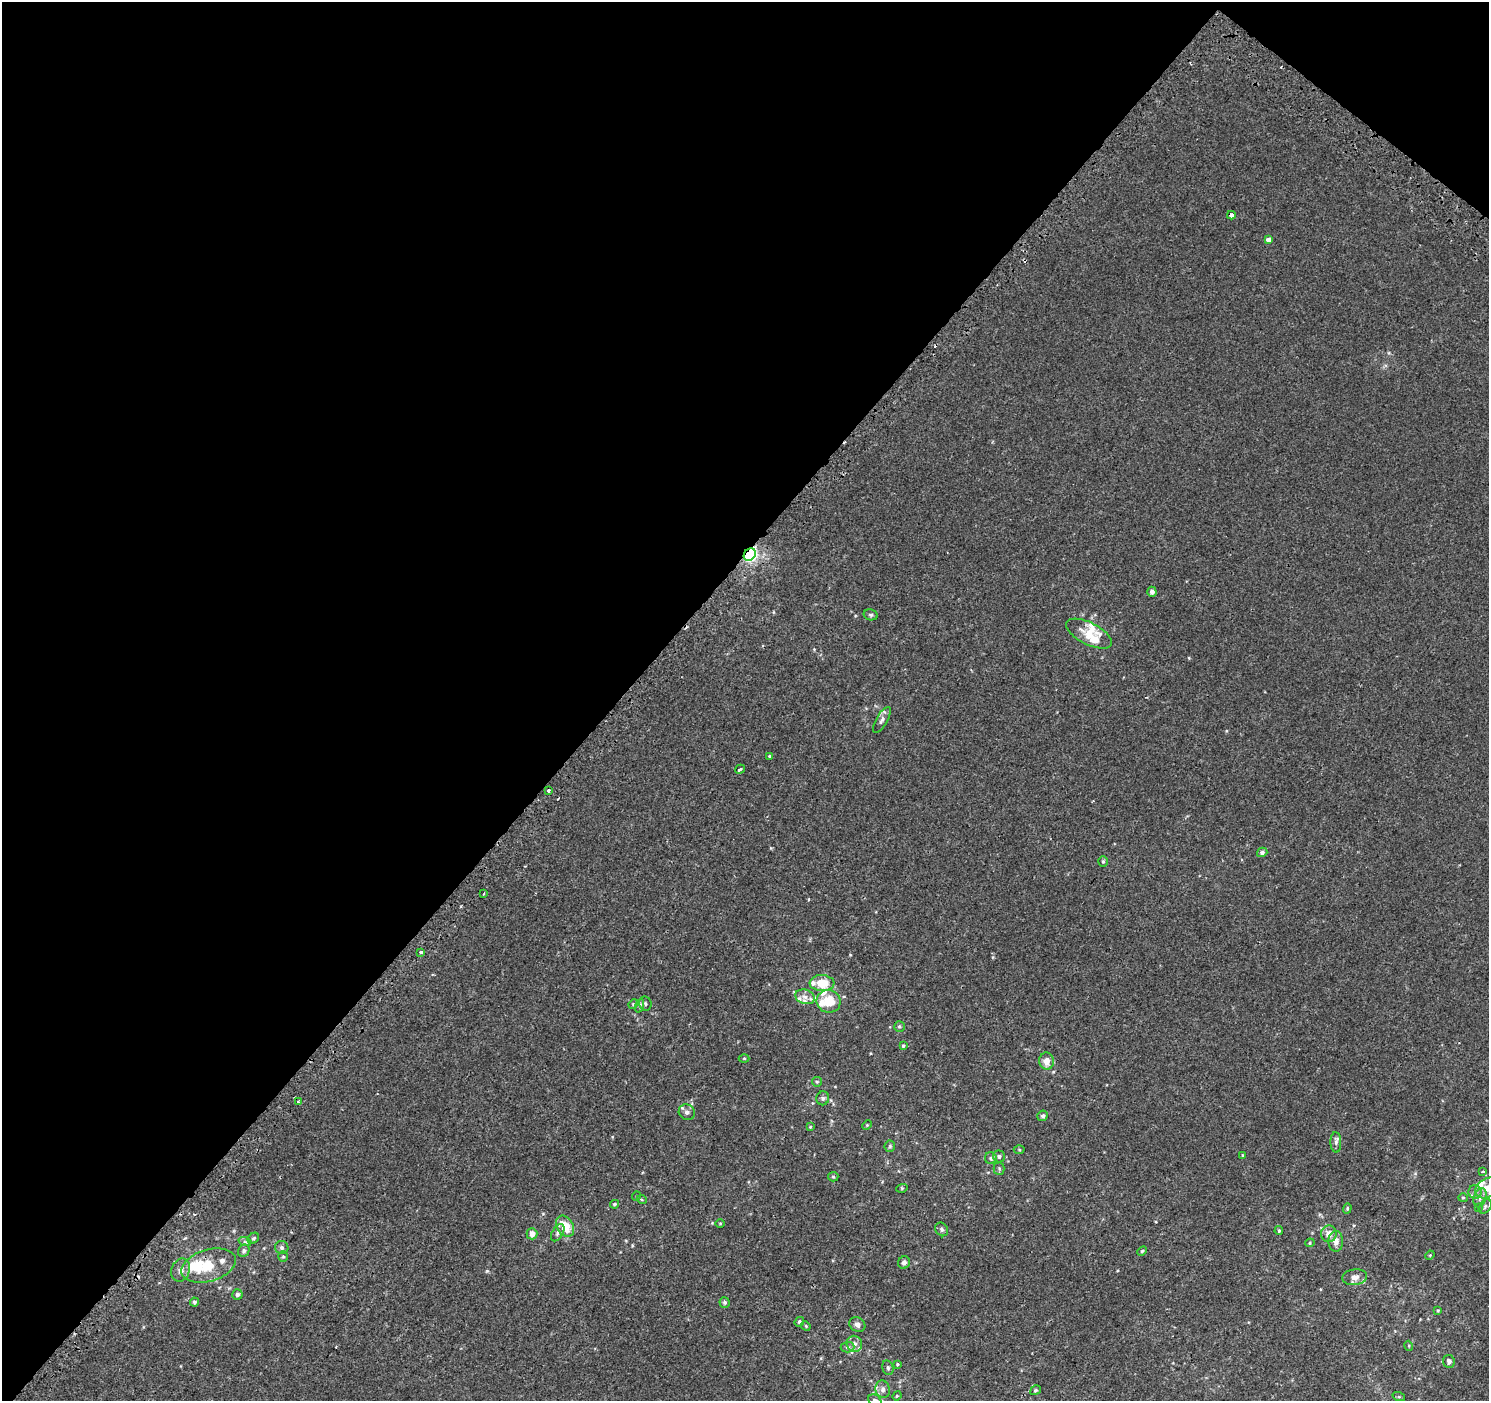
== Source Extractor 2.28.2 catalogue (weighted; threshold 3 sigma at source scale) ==
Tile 2 of 4 x 4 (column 2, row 1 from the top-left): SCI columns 1562-3048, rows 4499-5897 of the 6086 x 6113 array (HDU 1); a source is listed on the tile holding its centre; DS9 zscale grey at full resolution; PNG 1491 x 1403 px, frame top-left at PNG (2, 2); each listed source drawn as its Kron ellipse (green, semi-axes under 4 px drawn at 4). Shown black and unused: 43% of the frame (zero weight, under 2 of 3 exposures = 3% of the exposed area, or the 3 px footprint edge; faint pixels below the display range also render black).
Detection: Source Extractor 2.28.2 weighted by HDU 2 'WHT'; one run over the whole footprint, this tile lists its part. Background 3.13e-04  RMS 0.0027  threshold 0.0122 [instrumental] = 3 sigma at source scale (4.5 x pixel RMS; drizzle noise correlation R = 1.50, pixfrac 1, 0.0396/0.0396 arcsec/px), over >= 5 px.
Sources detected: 109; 1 inside a brighter object's white glare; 4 cosmic-ray / hot-pixel residue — neither listed nor drawn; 15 inside a brighter listed object's ellipse — not listed separately; the other 89 listed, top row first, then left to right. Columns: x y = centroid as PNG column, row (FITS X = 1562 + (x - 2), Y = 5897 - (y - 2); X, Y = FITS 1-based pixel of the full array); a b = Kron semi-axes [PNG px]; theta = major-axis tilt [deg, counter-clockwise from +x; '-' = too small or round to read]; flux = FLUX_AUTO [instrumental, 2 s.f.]
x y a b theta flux
1231 215 4 4 - 1.7
1268 240 4 4 - 2.7
750 554 7 5 47 40
1152 592 5 4 - 0.94
871 615 7 5 -13 0.45
1089 634 25 11 -27 3.9
882 720 15 5 60 0.97
770 756 3 3 - 0.75
740 769 5 3 - 0.43
549 791 3 3 - 2.4
1262 852 5 4 - 0.74
1103 861 5 4 - 0.36
484 894 3 2 - 0.23
421 952 3 3 - 1.3
822 983 12 8 -3 4.7
805 997 10 7 -19 1.4
829 1001 12 11 - 5.1
633 1004 5 4 - 0.28
645 1004 7 6 - 0.53
640 1005 7 3 71 0.43
899 1026 5 5 - 0.43
903 1046 4 3 - 0.31
744 1058 5 3 - 0.27
1046 1061 8 7 - 2.3
817 1082 5 4 - 0.34
823 1098 7 6 - 0.57
298 1102 3 3 - 0.34
687 1112 8 7 - 1
1043 1116 5 5 - 0.55
867 1125 5 3 - 0.25
810 1127 4 3 - 0.27
1336 1142 10 5 -87 0.71
890 1146 6 5 - 0.39
1019 1150 5 3 - 0.25
1243 1155 4 3 - 0.24
999 1156 6 6 - 0.55
991 1158 6 6 - 0.47
999 1168 6 5 - 0.45
1482 1171 3 3 - 1.1
833 1177 5 4 - 0.32
902 1188 6 3 18 0.26
1487 1188 13 9 32 2.4
1475 1192 6 6 - 0.85
636 1196 5 3 - 0.18
1463 1198 5 4 - 0.28
1480 1198 10 6 71 0.99
642 1200 5 3 - 0.24
614 1204 4 4 - 0.42
1485 1206 8 5 52 0.59
1478 1207 3 3 - 0.2
1347 1208 5 4 - 0.34
720 1223 5 3 - 0.21
565 1226 11 8 -59 5.3
942 1229 7 6 - 0.61
1279 1231 4 3 - 0.37
558 1233 9 5 59 0.71
532 1234 5 5 - 1.9
1329 1234 8 8 - 2
253 1238 6 5 - 0.42
1336 1241 10 7 -88 1.8
245 1242 6 4 -18 0.43
1310 1243 5 4 - 0.3
282 1248 7 6 - 0.78
244 1251 6 5 - 0.67
1142 1251 5 4 - 0.32
1430 1255 5 4 - 0.24
283 1257 5 5 - 0.37
904 1263 6 5 - 0.91
209 1266 28 16 16 8
181 1270 12 9 70 1.5
1355 1277 12 8 6 1.5
237 1294 5 5 - 0.64
194 1302 4 4 - 0.47
725 1302 5 5 - 0.48
1438 1310 4 3 - 0.24
799 1322 5 4 - 0.47
857 1324 8 7 - 1
806 1326 5 4 - 0.26
854 1344 8 7 - 1.1
1409 1346 5 3 - 0.24
847 1347 7 5 4 0.57
1449 1361 6 5 - 0.88
897 1364 4 3 - 0.27
888 1368 7 5 -75 0.53
883 1389 9 7 -77 1
1036 1390 5 4 - 0.44
897 1396 5 4 - 0.26
1399 1397 6 4 -18 0.33
875 1400 7 5 -31 0.66
Overlapping masked pixels (flux is a lower limit): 1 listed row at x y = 750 554
Isophote crosses this tile's border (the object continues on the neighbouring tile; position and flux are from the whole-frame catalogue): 2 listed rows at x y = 1487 1188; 875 1400
Unlisted compact peaks at least as high as the median listed source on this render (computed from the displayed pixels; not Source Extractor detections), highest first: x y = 487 1271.